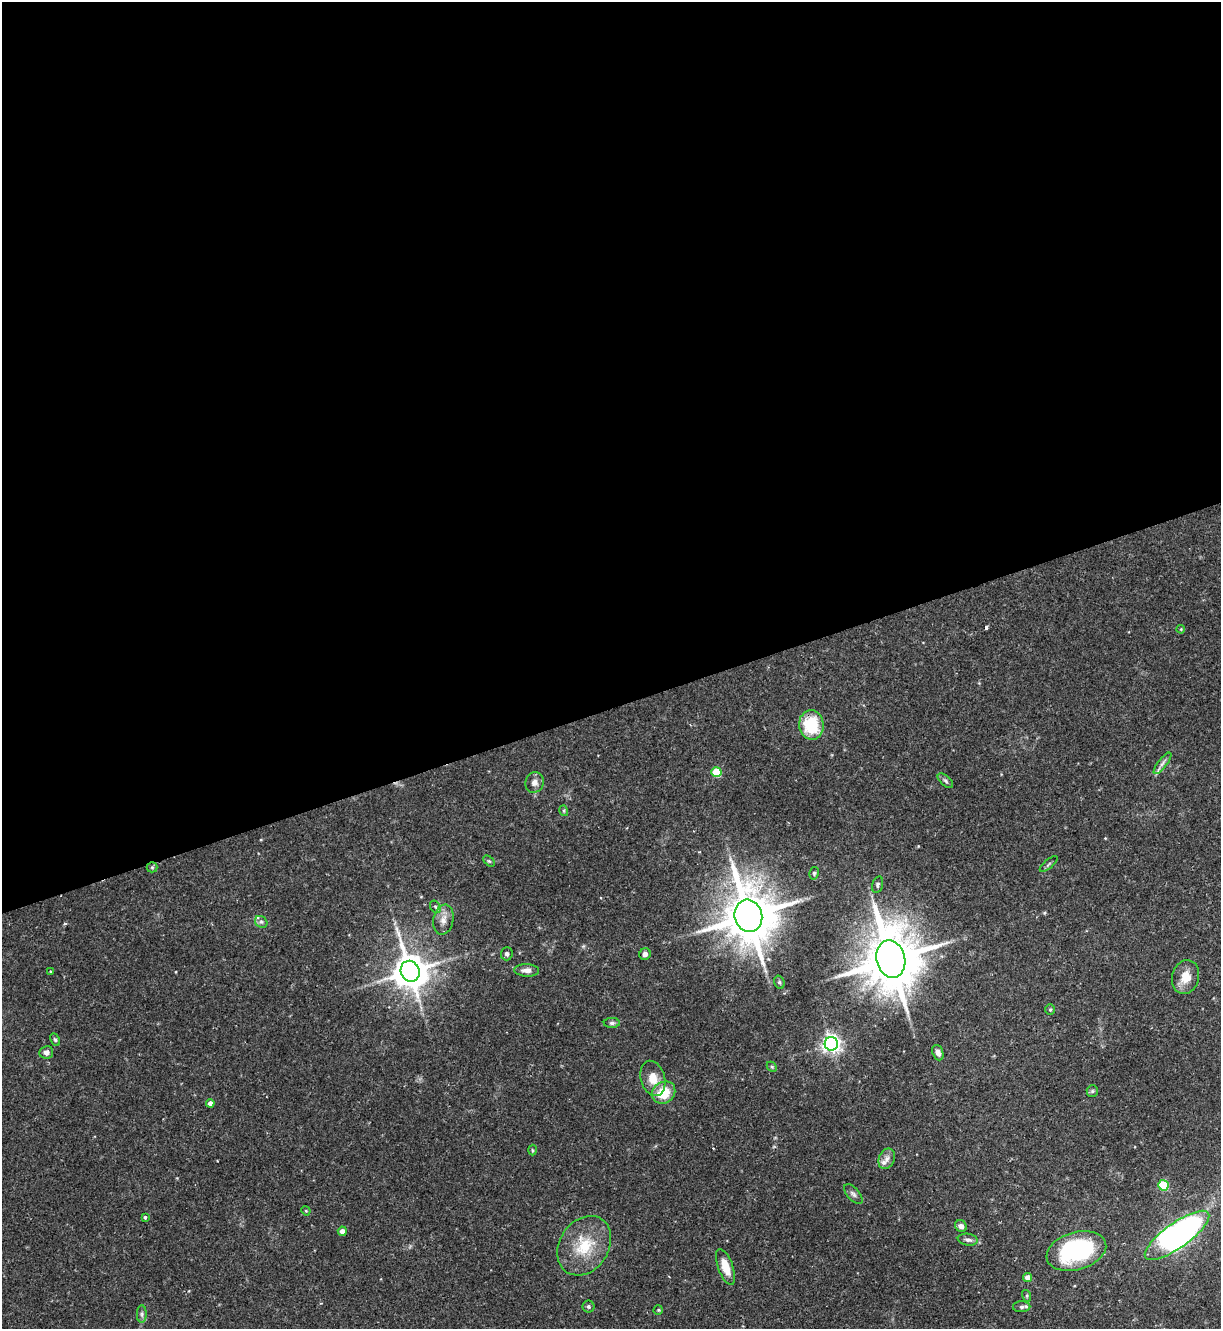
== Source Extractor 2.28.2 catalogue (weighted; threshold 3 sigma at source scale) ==
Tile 2 of 4 x 4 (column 2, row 1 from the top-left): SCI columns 1365-2583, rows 3982-5308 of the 5293 x 5308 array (HDU 1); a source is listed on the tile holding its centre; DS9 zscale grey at full resolution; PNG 1223 x 1331 px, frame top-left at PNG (2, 2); each listed source drawn as its Kron ellipse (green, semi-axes under 4 px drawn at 4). Shown black and unused: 53% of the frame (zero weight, under 2 of 3 exposures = <1% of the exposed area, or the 3 px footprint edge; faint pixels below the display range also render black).
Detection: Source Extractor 2.28.2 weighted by HDU 2 'WHT'; one run over the whole footprint, this tile lists its part. Background 0.0844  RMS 0.0045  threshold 0.0203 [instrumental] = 3 sigma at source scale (4.5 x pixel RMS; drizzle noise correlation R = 1.50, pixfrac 1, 0.05/0.05 arcsec/px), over >= 5 px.
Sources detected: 58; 1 inside a brighter object's white glare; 1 cosmic-ray / hot-pixel residue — neither listed nor drawn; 2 inside a brighter listed object's ellipse — not listed separately; the other 54 listed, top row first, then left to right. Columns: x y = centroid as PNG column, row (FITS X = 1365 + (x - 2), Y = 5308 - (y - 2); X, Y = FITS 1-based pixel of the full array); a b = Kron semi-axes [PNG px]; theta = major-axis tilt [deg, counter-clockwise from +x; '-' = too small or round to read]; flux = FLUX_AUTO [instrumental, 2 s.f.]
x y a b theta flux
1181 629 4 3 - 0.41
811 725 15 12 -85 21
1162 763 13 4 52 1.8
716 772 5 5 - 16
945 781 9 5 -42 1
534 782 10 9 - 2.6
564 811 5 3 - 0.52
489 861 7 4 -43 0.62
1049 864 11 3 41 0.76
152 867 5 5 - 0.7
814 873 6 4 78 0.7
878 884 8 5 74 0.89
435 907 7 5 -58 0.83
748 916 16 13 -74 2500
443 920 15 10 78 3.8
261 922 6 5 - 1.1
507 954 6 6 - 1.1
645 954 6 5 - 1.7
891 959 19 14 -78 3300
527 970 12 6 -2 2.4
50 971 3 3 - 0.55
410 971 10 9 - 1100
1186 977 17 13 76 7.1
779 982 7 5 -73 0.81
1050 1010 5 4 - 0.66
612 1023 8 5 0 0.98
55 1040 6 4 -62 0.72
831 1044 7 6 - 210
46 1052 7 6 - 1.9
938 1053 8 5 -70 2
772 1067 6 4 -44 0.61
653 1078 18 12 -73 6.5
1092 1091 6 5 - 0.8
664 1093 12 10 38 12
210 1103 4 4 - 2.3
532 1150 5 3 - 0.54
887 1159 10 7 68 2.4
1163 1185 5 5 - 21
853 1194 12 6 -48 1.5
306 1211 5 3 - 0.42
145 1217 3 3 - 1.4
961 1226 6 5 - 1.9
342 1231 4 4 - 2.5
1177 1235 38 12 35 130
968 1240 10 6 -9 1.6
584 1246 32 24 57 18
1076 1251 30 18 16 60
726 1267 19 7 -70 7.4
1028 1278 4 4 - 4.3
1027 1296 6 4 -72 0.6
588 1307 6 6 - 0.8
1022 1307 9 5 0 1.2
658 1310 5 5 - 0.53
142 1314 8 5 -90 1.2